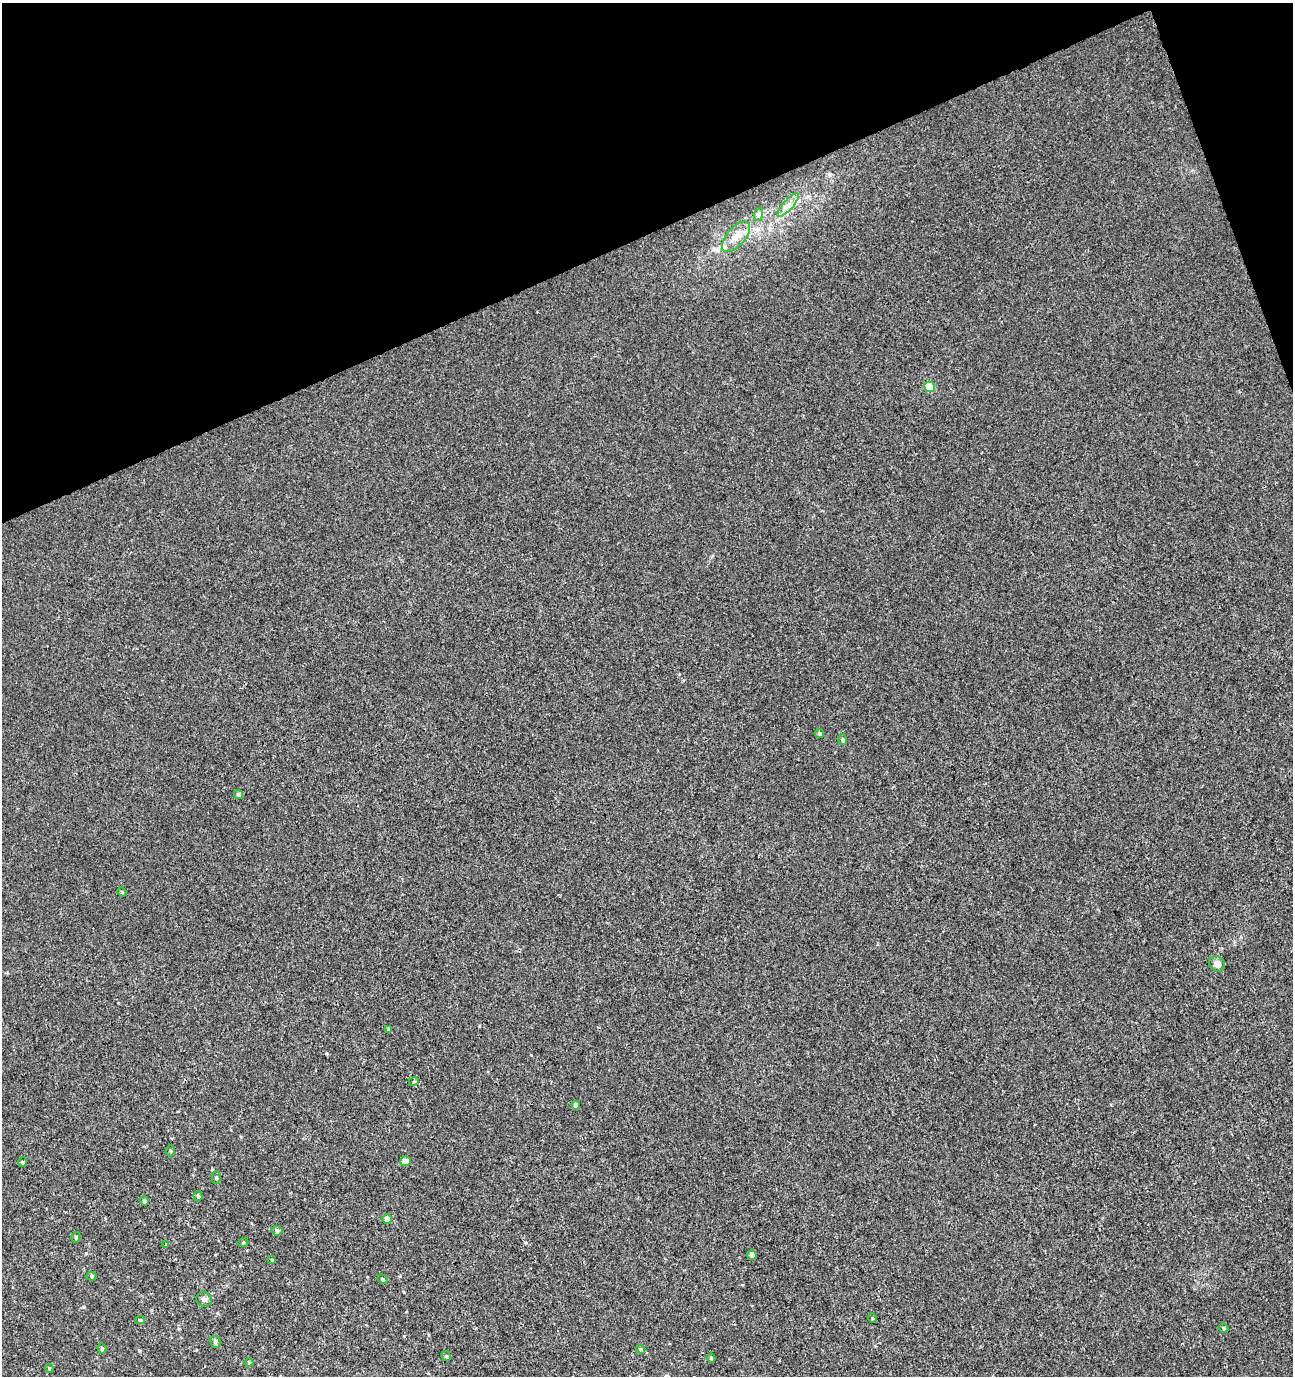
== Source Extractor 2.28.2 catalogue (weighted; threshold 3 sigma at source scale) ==
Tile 3 of 4 x 4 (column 3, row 1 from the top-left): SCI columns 2733-4023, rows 4170-5543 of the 5412 x 5593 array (HDU 1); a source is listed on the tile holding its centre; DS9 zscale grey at full resolution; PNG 1295 x 1378 px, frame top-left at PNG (2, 3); each listed source drawn as its Kron ellipse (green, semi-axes under 4 px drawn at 4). Shown black and unused: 19% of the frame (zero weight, under 3 of 4 exposures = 4% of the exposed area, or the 3 px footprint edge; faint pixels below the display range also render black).
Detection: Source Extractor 2.28.2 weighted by HDU 2 'WHT'; one run over the whole footprint, this tile lists its part. Background 0.00131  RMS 0.0027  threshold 0.0123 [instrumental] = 3 sigma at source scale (4.5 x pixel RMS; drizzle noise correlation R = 1.50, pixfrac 1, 0.0396/0.0396 arcsec/px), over >= 5 px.
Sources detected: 39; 1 inside a brighter listed object's ellipse — not listed separately; the other 38 listed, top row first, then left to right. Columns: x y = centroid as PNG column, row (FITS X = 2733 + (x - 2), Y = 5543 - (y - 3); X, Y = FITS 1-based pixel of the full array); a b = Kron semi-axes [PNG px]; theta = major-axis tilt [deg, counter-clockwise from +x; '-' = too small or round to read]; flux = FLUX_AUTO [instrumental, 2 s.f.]
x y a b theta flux
788 205 15 5 48 1.5
759 214 7 4 71 0.54
736 237 19 9 49 3.2
930 387 5 5 - 11
820 734 4 4 - 0.51
843 740 5 4 - 0.54
238 794 5 4 - 0.62
122 892 5 4 - 0.31
1217 964 8 7 - 1.7
389 1029 4 4 - 0.81
414 1081 5 3 - 0.26
576 1105 4 4 - 1
171 1151 5 3 - 0.29
405 1161 5 5 - 2.7
23 1162 5 4 - 0.46
216 1178 6 4 -87 0.45
198 1196 5 4 - 0.46
144 1201 5 4 - 0.5
387 1219 5 5 - 1.9
277 1231 5 5 - 0.68
76 1237 5 4 - 0.35
243 1243 5 3 - 0.24
166 1245 4 4 - 0.24
752 1255 5 4 - 1.2
272 1260 4 3 - 0.25
92 1276 5 4 - 0.33
382 1279 5 3 - 0.37
204 1299 8 7 - 0.86
872 1318 5 3 - 0.25
140 1320 5 4 - 0.42
1223 1328 5 3 - 0.4
215 1342 6 5 - 0.74
102 1348 5 4 - 0.37
641 1349 5 3 - 0.35
446 1356 5 4 - 0.4
711 1358 4 4 - 0.33
249 1362 4 4 - 0.26
49 1368 4 3 - 0.27